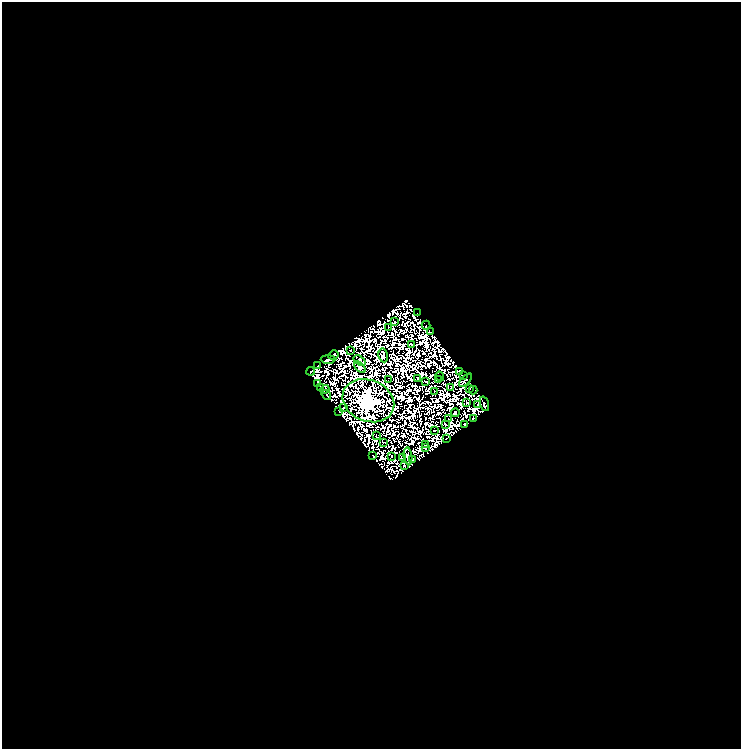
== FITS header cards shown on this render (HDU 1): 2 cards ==
NAXIS1  =                  739
NAXIS2  =                  747

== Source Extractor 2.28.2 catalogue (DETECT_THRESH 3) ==
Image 739 x 747 px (HDU 1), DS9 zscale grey, 1 PNG px = 1 image px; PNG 743 x 751 px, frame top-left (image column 1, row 747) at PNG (2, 2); each listed source drawn as its Kron ellipse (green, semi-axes under 4 px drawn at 4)
Background 0.034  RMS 1.6e-05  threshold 4.92e-05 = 3 sigma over >= 5 px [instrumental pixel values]
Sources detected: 156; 103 with non-positive FLUX_AUTO (blend fragments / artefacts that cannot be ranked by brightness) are neither listed nor drawn; the other 53 listed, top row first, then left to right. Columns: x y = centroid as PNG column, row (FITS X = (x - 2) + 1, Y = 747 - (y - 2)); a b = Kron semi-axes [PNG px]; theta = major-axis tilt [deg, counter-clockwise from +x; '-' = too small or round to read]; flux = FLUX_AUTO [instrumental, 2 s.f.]
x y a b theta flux
418 313 2 2 - 0.026
394 322 2 2 - 0.56
426 325 4 2 - 0.058
389 328 3 2 - 0.26
430 332 3 2 - 0.48
412 344 4 3 - 0.7
350 350 2 2 - 0.12
333 355 5 3 - 1.3
383 355 7 4 -80 1.7
328 359 7 3 0 2.1
360 361 6 3 -36 2.3
318 366 4 2 - 0.24
360 367 7 3 -42 0.22
311 371 4 2 - 0.69
460 371 3 3 - 0.54
463 375 4 3 - 0.85
440 376 5 2 - 0.18
388 379 2 2 - 0.33
418 379 3 2 - 0.48
438 380 3 3 - 0.077
465 380 8 4 46 0.91
426 381 2 2 - 0.37
318 383 4 3 - 0.57
320 387 3 2 - 0.35
451 388 3 2 - 0.42
469 388 3 2 - 0.75
325 389 4 2 - 0.18
473 390 4 2 - 0.016
435 392 3 2 - 0.35
326 395 5 2 - 0.083
368 401 26 20 -22 1400
467 403 3 2 - 0.57
478 404 3 2 - 0.12
484 404 7 4 -71 1.1
343 408 2 2 - 0.94
339 412 2 2 - 0.19
455 413 4 3 - 0.24
473 418 3 2 - 0.73
448 419 2 2 - 0.74
445 424 3 2 - 0.72
465 425 3 2 - 0.78
434 431 2 2 - 0.53
376 436 2 2 - 0.4
446 439 2 2 - 0.2
383 442 2 2 - 0.34
426 444 2 2 - 0.44
425 448 3 2 - 0.13
373 456 3 2 - 0.86
391 456 2 2 - 0.35
408 456 9 4 -83 4.6
402 458 4 3 - 1.1
412 460 2 2 - 0.56
404 466 2 2 - 0.96
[103 non-positive-flux detections neither listed nor drawn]